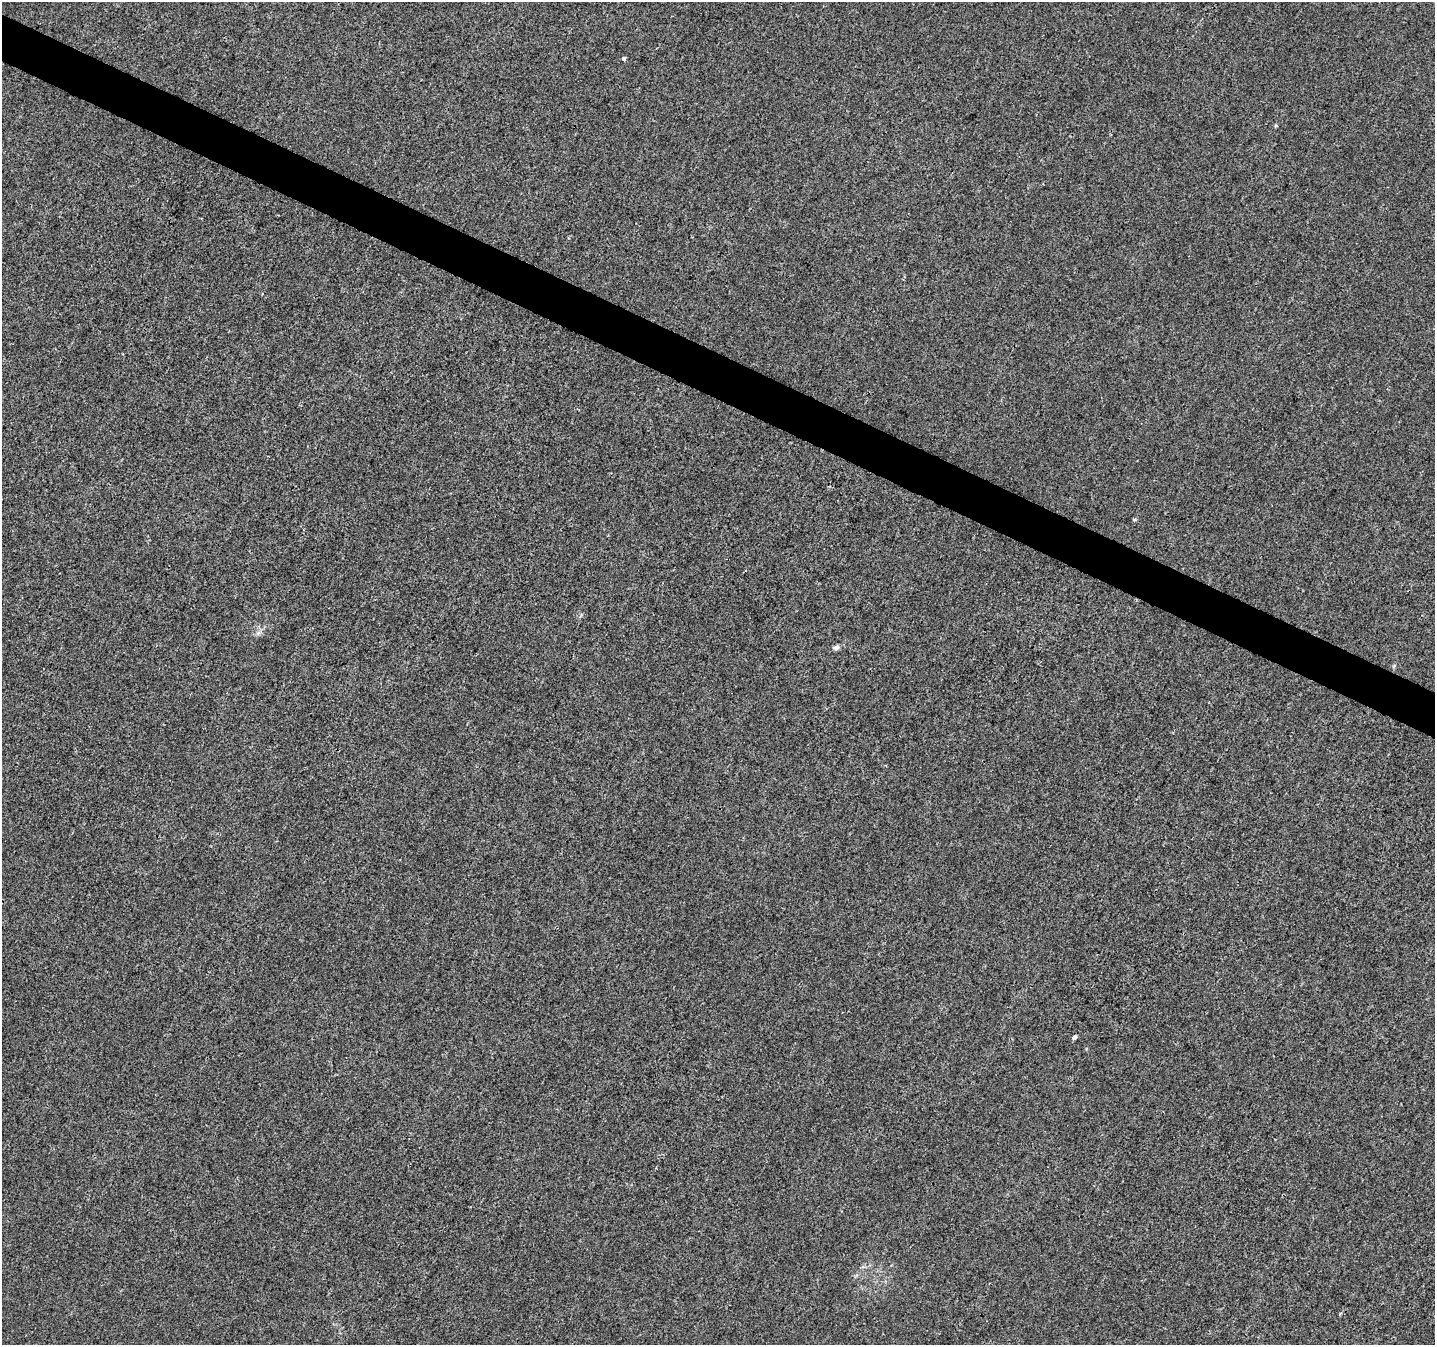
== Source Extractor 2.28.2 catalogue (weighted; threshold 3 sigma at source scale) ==
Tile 11 of 4 x 4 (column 3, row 3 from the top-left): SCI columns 2874-4306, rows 1612-2954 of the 5738 x 5840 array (HDU 1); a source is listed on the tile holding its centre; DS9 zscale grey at full resolution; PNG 1437 x 1347 px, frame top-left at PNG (2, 2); no overlay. Shown black and unused: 3% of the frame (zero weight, under 3 of 4 exposures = <1% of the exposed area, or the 3 px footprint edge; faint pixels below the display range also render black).
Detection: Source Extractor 2.28.2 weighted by HDU 2 'WHT'; one run over the whole footprint, this tile lists its part. Background 0.0058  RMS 0.0033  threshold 0.0147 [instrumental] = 3 sigma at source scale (4.5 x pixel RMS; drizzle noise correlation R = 1.50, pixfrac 1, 0.0396/0.0396 arcsec/px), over >= 5 px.
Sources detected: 5; all 5 listed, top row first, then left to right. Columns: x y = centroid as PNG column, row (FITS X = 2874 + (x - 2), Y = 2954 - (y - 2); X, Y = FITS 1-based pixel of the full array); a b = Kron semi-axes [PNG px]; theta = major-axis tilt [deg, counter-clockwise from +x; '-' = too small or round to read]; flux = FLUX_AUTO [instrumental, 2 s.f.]
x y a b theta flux
624 59 4 4 - 0.71
1134 520 5 3 - 0.37
836 648 9 6 11 1
1074 1037 5 4 - 0.9
1340 1314 5 3 - 0.34